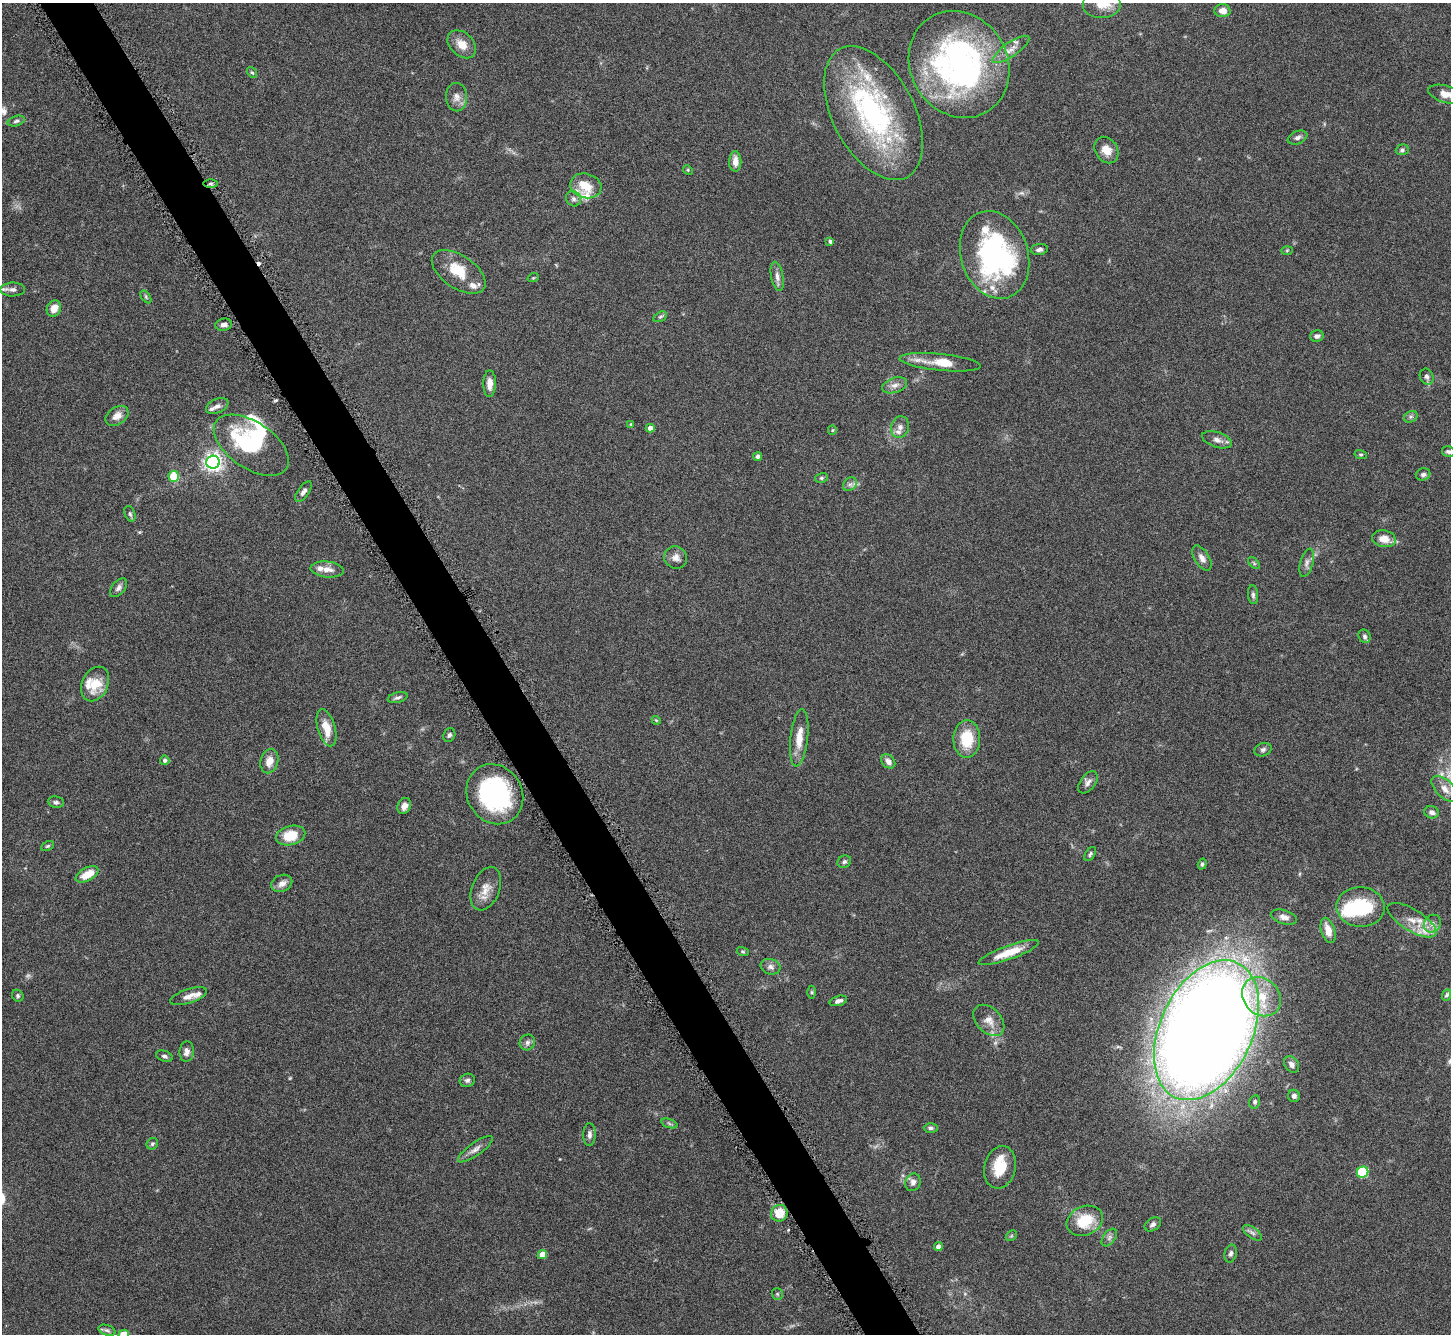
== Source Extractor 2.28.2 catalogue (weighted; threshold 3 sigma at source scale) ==
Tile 11 of 4 x 4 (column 3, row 3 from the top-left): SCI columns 2905-4353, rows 1502-2833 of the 5811 x 5803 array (HDU 1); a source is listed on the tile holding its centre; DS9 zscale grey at full resolution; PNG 1453 x 1336 px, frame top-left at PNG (2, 3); each listed source drawn as its Kron ellipse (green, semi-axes under 4 px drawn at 4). Shown black and unused: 4% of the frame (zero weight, under 4 of 8 exposures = <1% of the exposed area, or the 3 px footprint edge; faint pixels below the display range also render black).
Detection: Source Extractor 2.28.2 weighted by HDU 2 'WHT'; one run over the whole footprint, this tile lists its part. Background 0.0874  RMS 0.005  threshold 0.0206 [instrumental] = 3 sigma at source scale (4.09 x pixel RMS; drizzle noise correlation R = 1.36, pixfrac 0.8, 0.05/0.05 arcsec/px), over >= 5 px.
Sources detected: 153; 2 too faint to see at this stretch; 4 inside a brighter object's white glare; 1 cosmic-ray / hot-pixel residue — neither listed nor drawn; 15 inside a brighter listed object's ellipse — not listed separately; the other 131 listed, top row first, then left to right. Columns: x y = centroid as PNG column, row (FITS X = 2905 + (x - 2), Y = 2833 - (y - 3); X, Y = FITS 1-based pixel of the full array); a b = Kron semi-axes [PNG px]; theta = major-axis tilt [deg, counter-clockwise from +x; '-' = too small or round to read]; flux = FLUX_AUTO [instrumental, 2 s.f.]
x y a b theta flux
1102 4 19 13 0 9.7
1222 11 8 6 -3 3.5
462 44 16 11 -43 5.4
1011 49 22 7 34 4.1
959 64 55 48 -59 140
252 72 6 4 -51 0.64
1447 94 19 8 -15 4.7
457 97 14 10 -89 3.3
873 113 72 41 -62 85
16 121 9 5 16 1.2
1297 138 10 6 21 1.6
1106 150 14 11 -56 5
1402 150 6 5 - 1.1
735 161 10 6 90 3.7
688 170 5 4 - 0.55
211 183 7 3 0 0.89
586 186 16 12 -14 10
573 199 8 7 - 1.6
830 241 4 4 - 1.1
1039 249 8 5 8 1.5
1287 250 6 4 2 0.51
994 255 45 33 -72 86
459 272 30 16 -34 13
777 276 15 6 -79 2.5
533 278 6 3 18 0.46
13 289 12 7 0 2
146 297 7 4 -54 0.71
54 308 8 7 - 4.5
660 317 7 4 29 0.83
224 325 8 6 14 1.8
1317 336 7 5 14 1.5
940 362 41 8 -6 11
1427 377 8 6 -64 1.4
490 384 13 6 89 3.5
895 385 13 7 18 2.7
217 406 12 7 24 2.1
117 416 12 8 34 3.5
1411 417 7 5 29 1.1
631 424 3 3 - 0.36
900 427 11 8 74 2.9
650 428 4 4 - 3.2
832 430 5 4 - 0.52
1217 440 15 7 -18 2.6
251 445 42 23 -34 37
1448 452 6 5 - 1.2
1361 455 6 4 -14 0.65
758 456 4 4 - 1.1
213 462 6 6 - 210
1423 474 7 6 - 1.3
174 476 5 5 - 17
821 478 6 5 - 0.81
850 484 7 6 - 1.5
303 492 12 5 55 1.8
130 514 8 5 -69 0.95
1384 539 12 8 -11 5.6
676 558 12 11 - 2.9
1202 558 14 7 -58 2.6
1254 563 7 4 -46 0.73
1307 563 14 6 75 2
327 569 16 8 -5 4
118 588 11 6 51 1.6
1253 595 9 5 -85 1.2
1365 636 7 5 -62 1.2
95 684 18 13 64 9.9
398 697 10 5 15 1.2
656 720 4 3 - 0.44
326 728 19 8 -74 7.3
449 735 7 5 61 1
799 738 29 8 84 7.6
967 739 19 13 89 15
1263 750 9 6 19 1.3
165 760 5 4 - 1.1
269 761 12 9 76 4.7
888 761 8 6 -46 2.2
1088 782 13 7 53 2.1
1445 789 16 8 -45 4.4
495 794 31 27 -57 61
56 802 8 5 -8 1.1
404 806 8 6 65 2.9
1432 812 7 6 - 1.8
291 835 15 9 15 11
48 846 7 4 27 0.68
1090 854 7 4 55 0.85
844 862 7 6 - 1.2
1202 864 5 4 - 0.86
87 874 12 6 28 7.6
282 883 11 8 23 2.9
486 889 22 14 68 6
1361 907 24 20 -3 27
1284 917 13 7 -17 2.3
1412 920 28 11 -31 7.6
1432 924 9 8 - 2.4
1328 930 13 7 -73 5.2
743 952 6 4 -17 0.6
1009 952 32 7 20 9.6
770 967 10 7 -15 2
812 992 6 4 -90 0.62
1447 995 6 4 67 0.75
18 996 6 5 - 0.79
189 996 19 7 18 3.5
1261 997 21 17 -44 14
838 1001 9 5 16 1.7
989 1020 18 12 -46 4.9
1206 1030 74 46 65 1400
527 1042 8 7 - 1.5
187 1051 10 7 83 2.5
164 1056 8 5 -20 1.2
1291 1064 9 6 -54 1.8
467 1080 7 6 - 1.3
1294 1096 6 6 - 1.5
1255 1102 6 5 - 1.1
669 1124 8 3 -19 0.83
931 1128 7 5 0 0.98
589 1135 11 6 89 1.8
152 1144 6 5 - 0.87
475 1149 21 6 35 2.8
1000 1167 21 15 76 11
1363 1172 6 5 - 29
913 1182 9 7 71 2.2
779 1213 8 8 - 8.4
1085 1221 19 14 24 14
1153 1224 9 6 33 1.5
1252 1233 11 5 -36 1.5
1011 1236 6 4 44 0.59
1109 1237 10 6 53 1.5
938 1247 4 4 - 2.7
1231 1253 9 6 76 1.4
542 1255 5 4 - 6.2
777 1294 6 5 - 0.69
107 1330 9 5 -20 1.1
124 1334 5 5 - 11
Overlapping masked pixels (flux is a lower limit): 1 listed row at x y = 211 183
Isophote crosses this tile's border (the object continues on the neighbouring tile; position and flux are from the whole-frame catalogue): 4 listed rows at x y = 1102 4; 1447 94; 13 289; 124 1334